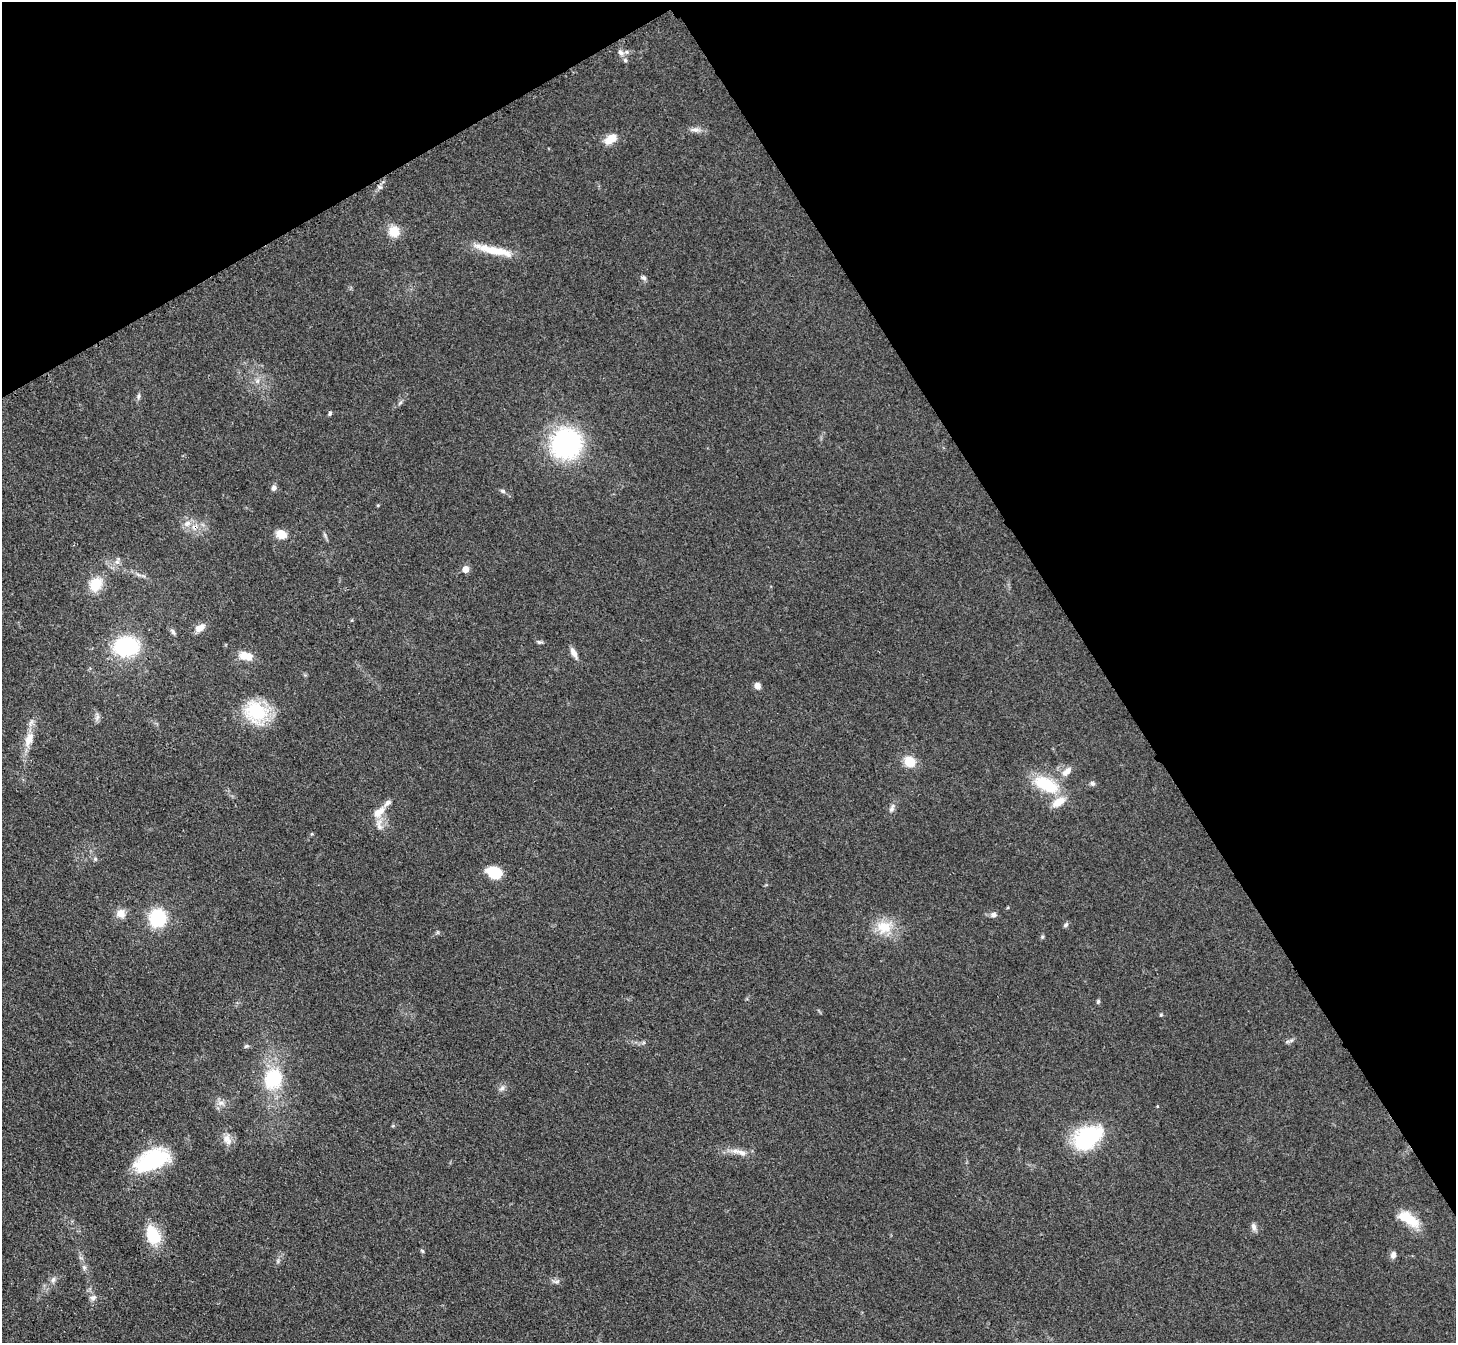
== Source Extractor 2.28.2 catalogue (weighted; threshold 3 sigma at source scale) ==
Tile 3 of 4 x 4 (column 3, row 1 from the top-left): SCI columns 2923-4376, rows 4332-5672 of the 5847 x 5841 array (HDU 1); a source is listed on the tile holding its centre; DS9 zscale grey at full resolution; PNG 1458 x 1345 px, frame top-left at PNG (2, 2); no overlay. Shown black and unused: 31% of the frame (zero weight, under 3 of 4 exposures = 2% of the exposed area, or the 3 px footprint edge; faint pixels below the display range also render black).
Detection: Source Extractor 2.28.2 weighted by HDU 2 'WHT'; one run over the whole footprint, this tile lists its part. Background 0.0921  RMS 0.0063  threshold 0.0282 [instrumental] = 3 sigma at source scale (4.5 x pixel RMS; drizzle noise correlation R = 1.50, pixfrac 1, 0.05/0.05 arcsec/px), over >= 5 px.
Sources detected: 67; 1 cosmic-ray / hot-pixel residue — not listed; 3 inside a brighter listed object's ellipse — not listed separately; the other 63 listed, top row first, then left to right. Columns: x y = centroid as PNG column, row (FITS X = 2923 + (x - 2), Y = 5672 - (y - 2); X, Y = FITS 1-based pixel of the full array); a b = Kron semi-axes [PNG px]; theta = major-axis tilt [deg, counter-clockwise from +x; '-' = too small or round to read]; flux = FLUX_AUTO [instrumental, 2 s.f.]
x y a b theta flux
620 52 9 7 -45 2.3
625 60 5 5 - 1
695 130 12 7 -2 3.1
611 139 15 9 35 8.4
394 231 13 12 - 9.4
494 250 51 9 -13 17
644 278 7 5 -31 1.5
258 381 7 4 89 1.6
139 396 7 5 73 1.4
330 413 6 4 75 1
566 443 25 24 - 110
274 488 7 6 - 2.1
503 491 7 5 -16 1.4
378 505 4 3 - 0.62
187 523 11 7 31 3.7
281 534 10 9 - 8.4
117 562 7 4 18 1.5
466 569 5 5 - 7.1
96 584 17 13 60 14
200 628 13 7 34 4.9
173 632 10 5 -56 1.6
539 642 7 5 -23 1.1
126 646 22 17 2 59
574 653 14 6 -62 4
246 656 18 10 -15 8.2
757 686 7 7 - 2.8
256 712 24 21 -38 39
97 718 10 5 64 2
29 739 23 11 71 9.3
910 762 12 11 - 11
1067 771 15 8 44 4.9
1092 783 7 6 - 1.4
1046 784 29 14 -27 29
892 808 12 6 66 2.4
379 812 18 9 41 7.9
379 825 16 7 -83 4.4
312 834 5 3 - 0.6
95 859 5 5 - 1.1
495 873 12 9 -23 24
121 913 10 10 - 6
994 915 8 7 - 2.3
158 918 12 11 - 46
1066 925 7 4 44 1.3
884 927 22 17 -2 15
1098 1001 6 5 - 1
246 1046 7 5 21 1.1
273 1079 25 21 67 34
502 1088 9 7 56 2.2
221 1103 10 6 0 3
1157 1106 4 3 - 0.47
1087 1138 31 20 33 54
227 1139 16 10 -73 5.4
742 1153 16 7 -18 4.7
152 1160 39 20 23 49
1408 1219 29 12 -33 15
1254 1227 11 6 -74 2.3
153 1235 25 15 -65 19
422 1251 5 4 - 0.88
1393 1255 8 7 - 2.5
84 1267 8 6 -69 1.7
53 1280 8 7 - 2.3
556 1281 11 4 0 1.7
93 1297 10 7 20 2.3
Unlisted compact peaks at least as high as the median listed source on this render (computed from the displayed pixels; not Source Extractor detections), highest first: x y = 1161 1015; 1042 937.